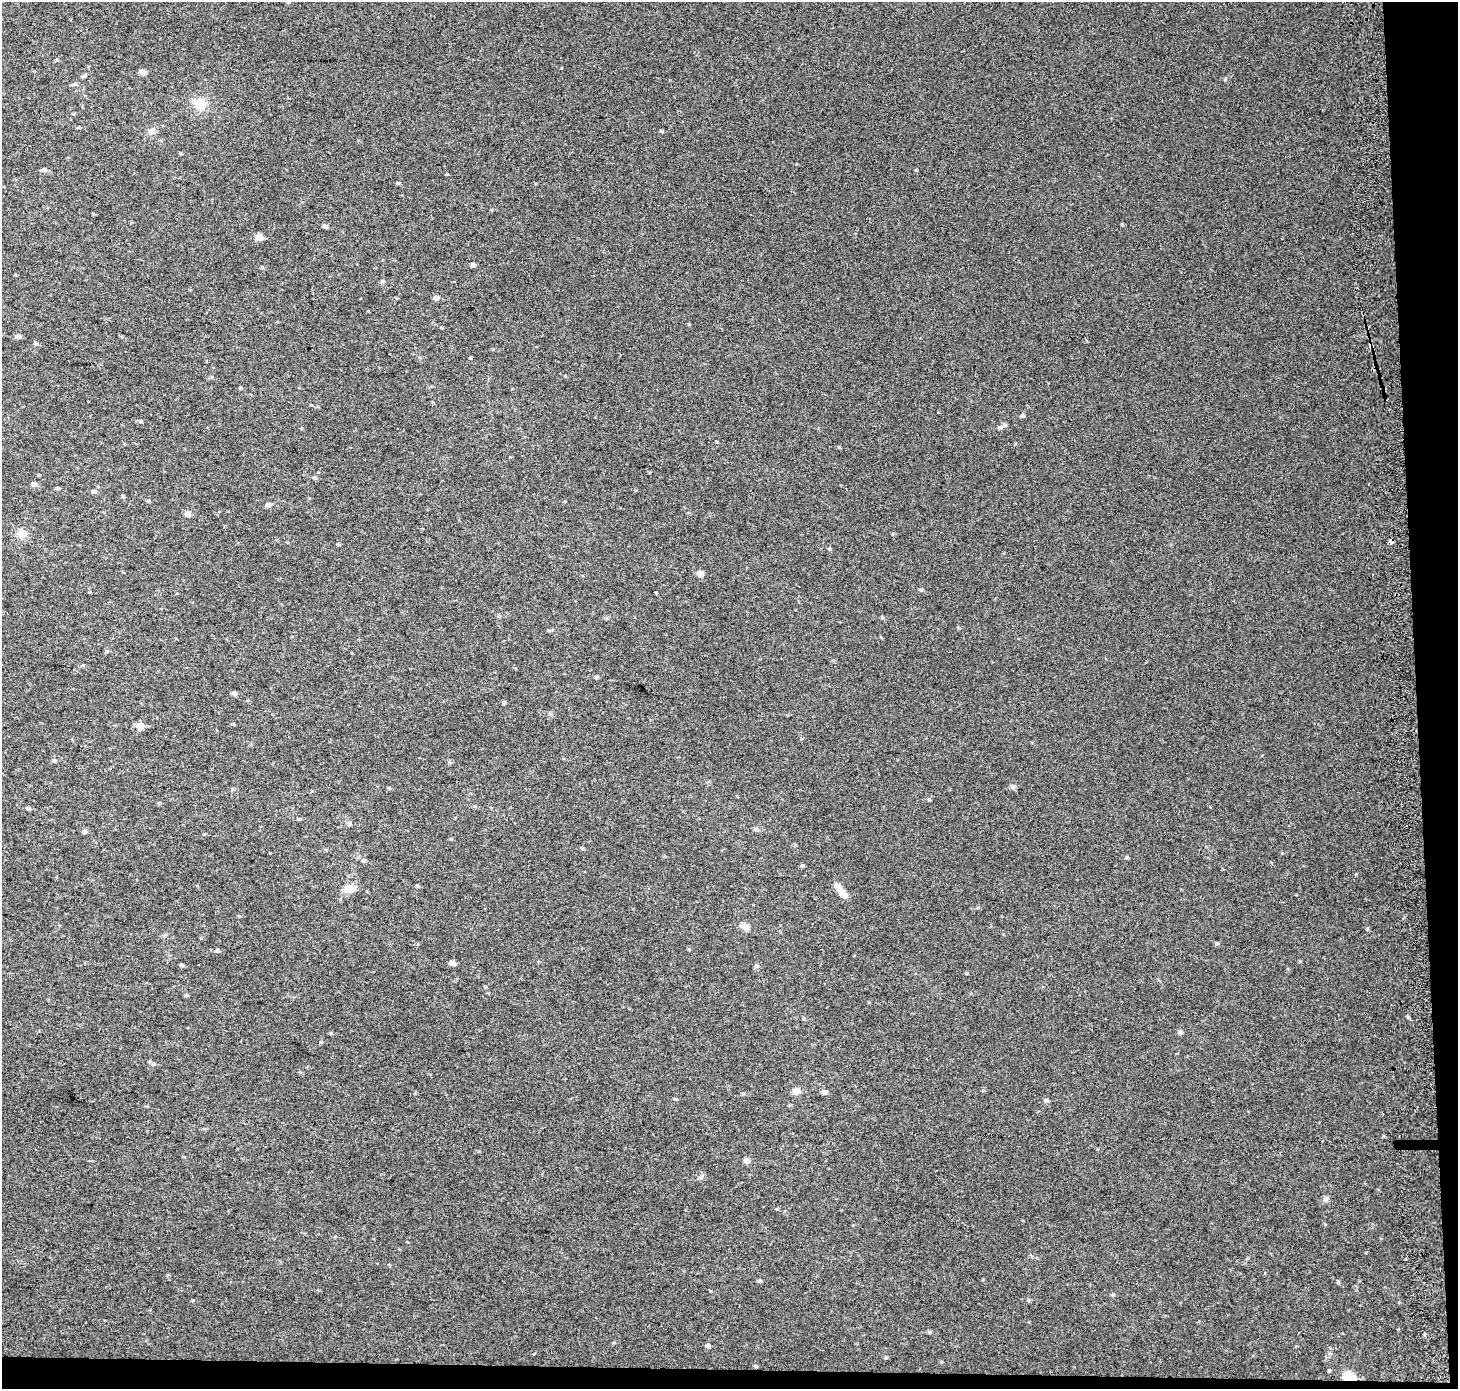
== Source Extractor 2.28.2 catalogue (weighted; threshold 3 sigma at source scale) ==
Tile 9 of 3 x 3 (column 3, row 3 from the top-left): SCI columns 2986-4441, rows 1-1387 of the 4514 x 4169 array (HDU 1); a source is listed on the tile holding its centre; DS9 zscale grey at full resolution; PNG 1460 x 1391 px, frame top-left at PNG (2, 2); no overlay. Shown black and unused: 4% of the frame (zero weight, under 2 of 3 exposures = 2% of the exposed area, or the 3 px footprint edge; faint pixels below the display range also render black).
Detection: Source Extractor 2.28.2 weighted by HDU 2 'WHT'; one run over the whole footprint, this tile lists its part. Background 0.0549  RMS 0.012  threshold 0.054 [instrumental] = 3 sigma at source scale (4.5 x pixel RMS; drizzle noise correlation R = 1.50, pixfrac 1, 0.0396/0.0396 arcsec/px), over >= 5 px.
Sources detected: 80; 1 cosmic-ray / hot-pixel residue — not listed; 1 inside a brighter listed object's ellipse — not listed separately; the other 78 listed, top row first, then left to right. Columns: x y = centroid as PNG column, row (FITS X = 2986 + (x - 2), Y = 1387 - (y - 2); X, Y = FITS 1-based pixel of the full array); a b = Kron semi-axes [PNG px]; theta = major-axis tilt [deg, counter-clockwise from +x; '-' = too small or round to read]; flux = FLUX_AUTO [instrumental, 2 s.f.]
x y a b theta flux
142 72 7 5 -22 5.2
84 76 7 4 26 1.8
200 104 16 14 -7 18
79 127 5 3 - 1.1
661 131 5 4 - 1.3
151 132 8 8 - 4.5
44 170 6 5 - 3.5
398 183 5 4 - 1.4
1122 224 4 3 - 1.3
324 226 7 4 -19 2
259 237 5 5 - 16
473 265 4 4 - 4.1
382 282 6 5 - 1.9
436 298 8 6 -4 2.7
18 336 5 5 - 4.3
35 343 6 5 - 2
471 358 5 3 - 0.96
241 387 5 3 - 1.2
1022 415 5 5 - 2.1
141 421 6 4 -19 1.6
1004 425 7 6 - 2.9
717 442 4 3 - 0.96
315 478 6 5 - 2
34 484 6 5 - 4.1
57 488 5 3 - 2
94 492 6 5 - 2.6
268 505 8 6 -12 2.9
188 514 8 6 -21 4.1
21 534 13 10 -3 9.8
1391 542 4 4 - 36
338 544 4 4 - 1.3
829 549 5 3 - 1.2
700 574 8 7 - 4.3
83 665 4 3 - 1.2
596 677 5 4 - 2
234 693 6 5 - 2.8
504 702 5 4 - 1.6
140 726 9 8 - 7.7
54 760 5 4 - 1.8
1013 787 6 5 - 2.3
389 788 5 4 - 1.3
929 800 5 4 - 1.4
28 808 6 4 -11 2.1
298 819 5 4 - 1.3
349 823 7 5 89 2.3
756 829 7 5 -14 2.5
85 831 6 5 - 2.8
582 848 4 4 - 1.4
1127 857 5 4 - 1.5
363 860 5 5 - 2.1
802 866 5 4 - 1.7
417 886 4 4 - 1.5
348 889 7 5 5 29
841 892 17 8 -48 9.1
745 927 15 7 -22 6
1367 929 5 4 - 1.3
217 951 6 5 - 2.3
453 963 7 6 - 4
182 965 5 4 - 2
186 995 5 4 - 1.4
1180 1032 6 5 - 2.4
331 1033 5 3 - 1.1
153 1064 7 4 6 1.9
796 1091 9 7 10 6.7
825 1093 6 5 - 3.8
675 1099 5 4 - 1.4
1046 1100 5 5 - 2.7
747 1161 8 6 -11 3.7
1326 1199 6 6 - 2.7
759 1281 5 4 - 2.1
1338 1282 5 4 - 1.5
1113 1295 5 4 - 1.7
1424 1334 5 3 - 1.3
614 1343 5 3 - 1
708 1346 5 4 - 3.1
755 1366 5 4 - 1.5
1329 1371 4 4 - 1.3
1349 1376 12 8 -11 20
Overlapping masked pixels (flux is a lower limit): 2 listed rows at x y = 1391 542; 1349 1376
Unlisted compact peaks at least as high as the median listed source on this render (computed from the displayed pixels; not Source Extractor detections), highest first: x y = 1408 1017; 321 1042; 1225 79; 1216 943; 447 174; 921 590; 929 1332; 916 170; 1356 874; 886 1358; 656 592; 882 617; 1282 853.